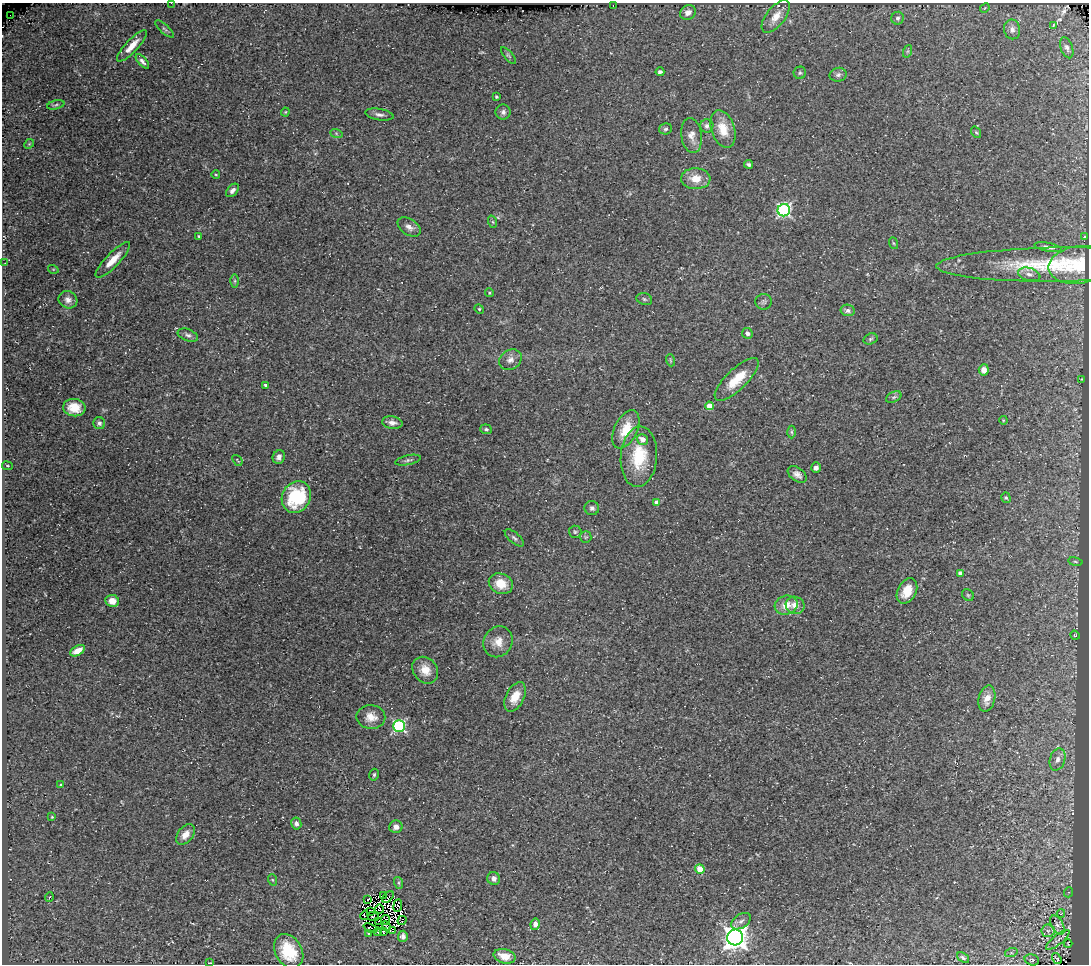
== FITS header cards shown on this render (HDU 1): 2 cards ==
NAXIS1  =                 1087
NAXIS2  =                  962

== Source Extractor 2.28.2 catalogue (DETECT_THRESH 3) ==
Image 1087 x 962 px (HDU 1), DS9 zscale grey, 1 PNG px = 1 image px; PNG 1091 x 966 px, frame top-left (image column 1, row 962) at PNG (2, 3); each listed source drawn as its Kron ellipse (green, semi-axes under 4 px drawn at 4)
Background 0.0278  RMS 0.0068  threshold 0.0205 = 3 sigma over >= 5 px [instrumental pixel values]
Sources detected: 162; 13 with non-positive FLUX_AUTO (blend fragments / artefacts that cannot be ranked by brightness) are neither listed nor drawn; the other 149 listed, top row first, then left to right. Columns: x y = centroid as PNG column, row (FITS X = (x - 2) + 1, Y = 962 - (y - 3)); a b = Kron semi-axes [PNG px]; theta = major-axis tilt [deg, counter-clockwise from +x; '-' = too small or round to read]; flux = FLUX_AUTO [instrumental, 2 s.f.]
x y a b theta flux
171 3 2 2 - 1.8
613 5 3 2 - 27
985 8 5 4 - 0.51
688 12 8 7 - 3.2
11 15 2 2 - 9.9
776 16 19 9 52 5.7
897 18 6 6 - 1.3
1053 26 3 2 - 390
164 29 12 4 -41 1.1
1012 29 10 8 -80 2.3
132 46 20 6 47 5.8
1067 48 11 6 -71 1.5
908 51 6 4 71 0.69
508 55 10 4 -49 0.78
142 61 9 4 -48 1.6
660 72 4 3 - 1.1
800 73 6 6 - 0.79
838 75 8 7 - 1.5
496 97 3 3 - 0.57
56 105 9 4 14 0.88
285 112 4 4 - 0.44
503 112 7 7 - 1.6
379 114 14 5 -9 1.9
707 126 6 6 - 1.6
666 129 6 5 - 0.93
723 129 19 11 -71 8.3
976 132 6 3 -54 0.51
336 133 6 4 -20 0.67
692 135 17 10 -82 4
29 144 5 4 - 0.53
749 164 4 3 - 0.83
216 175 4 3 - 0.39
696 179 15 10 -3 7
232 190 8 5 48 1.5
784 210 6 6 - 83
493 222 6 4 -71 0.61
409 227 13 8 -33 2.8
198 236 3 2 - 0.41
1084 236 3 2 - 0.29
893 243 6 4 -70 0.56
1048 247 14 3 -11 1.5
113 260 24 7 46 6.5
5 263 2 2 - 0.3
1058 264 122 17 1 39
1078 265 30 18 9 13
53 269 5 3 - 0.4
1029 274 11 6 -14 2.1
235 281 6 4 90 0.82
489 293 4 4 - 0.55
644 299 8 6 -18 0.92
68 300 9 8 - 2.7
764 302 8 8 - 1.2
479 309 5 4 - 0.55
848 310 7 5 -11 1.4
747 333 5 5 - 1.4
188 335 10 6 -21 1.5
870 339 7 5 18 0.86
510 360 12 9 32 2.9
670 360 6 3 -71 0.6
984 370 5 5 - 3.2
737 379 28 10 44 12
1081 379 3 2 - 0.33
265 385 3 3 - 0.9
894 397 8 5 25 1
709 406 4 4 - 6.5
74 408 11 8 -6 8.8
1003 420 4 3 - 0.42
99 423 6 6 - 1.2
392 423 10 6 -9 2.3
486 429 6 5 - 0.83
626 429 20 11 64 9.6
791 432 6 4 -89 0.73
642 439 6 5 - 3.7
279 457 7 6 - 2.2
639 457 30 18 86 20
237 460 6 2 -51 0.4
408 460 13 5 12 1.2
7 466 5 3 - 0.45
816 468 5 5 - 1.7
797 474 11 6 -35 2.4
296 497 16 14 61 29
1006 498 6 4 -72 0.65
657 503 4 4 - 4.7
592 508 7 7 - 1.5
575 532 6 6 - 0.78
586 537 6 5 - 0.79
514 538 12 5 -41 1.4
1075 562 7 3 -9 0.65
960 573 4 4 - 3.2
501 584 12 10 -24 8.2
907 591 13 9 61 9
968 595 6 5 - 0.77
112 601 7 6 - 4.5
786 605 11 9 17 5.7
795 605 9 8 - 4.3
1075 635 5 4 - 0.49
498 642 16 14 57 6
78 651 8 5 29 5.6
425 670 14 11 -49 6.4
515 697 16 9 63 6.7
987 699 13 8 76 4.7
371 717 14 12 -2 5.3
399 726 6 5 - 65
1057 759 11 7 72 2.5
374 775 6 4 75 0.73
61 785 4 2 - 0.42
52 817 4 3 - 0.39
296 823 6 5 - 1.5
396 827 6 6 - 2.4
185 834 12 7 51 4.3
700 869 5 5 - 7.1
494 879 6 6 - 2.1
273 880 6 3 -70 0.48
399 883 6 4 -72 0.81
1069 892 5 3 - 0.52
383 895 2 2 - 1.2
49 897 5 3 - 0.35
388 897 7 2 45 1.1
368 899 4 3 - 0.84
398 906 6 2 83 0.28
379 909 4 2 - 0.77
370 911 3 2 - 0.55
1061 913 4 2 - 0.34
365 915 4 3 - 0.28
373 916 6 3 -22 0.46
386 920 5 3 - 0.48
402 920 5 3 - 0.52
379 921 4 3 - 0.33
741 921 11 6 35 1.7
535 924 6 4 80 2.4
1057 925 10 6 -59 1.6
386 926 5 2 - 0.73
370 928 7 3 -24 0.066
392 931 3 3 - 77
1048 931 6 6 - 1.2
378 932 4 2 - 0.76
383 932 4 3 - 0.44
368 933 3 2 - 0.26
403 936 5 5 - 1.4
735 938 8 8 - 390
1058 940 14 5 39 1.7
1068 944 4 2 - 0.25
289 951 18 13 -60 17
1011 953 6 4 18 0.74
505 956 11 7 -14 5.9
963 958 7 4 -37 0.96
1057 958 6 2 -53 0.55
1032 960 7 5 -16 0.91
210 963 4 2 - 0.31
At the frame edge (FLAGS 8, measured only in part): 1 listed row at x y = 171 3
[13 non-positive-flux detections neither listed nor drawn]